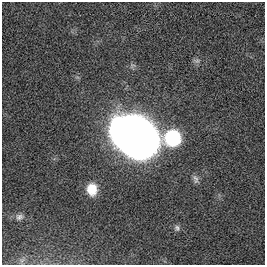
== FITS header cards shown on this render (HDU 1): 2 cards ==
NAXIS1  =                  263
NAXIS2  =                  263

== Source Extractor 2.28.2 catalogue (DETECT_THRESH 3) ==
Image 263 x 263 px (HDU 1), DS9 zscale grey, 1 PNG px = 1 image px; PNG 267 x 267 px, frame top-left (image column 1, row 263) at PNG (2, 2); no overlay
Background 0.00569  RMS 0.033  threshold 0.0996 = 3 sigma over >= 5 px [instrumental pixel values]
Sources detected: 8; all 8 listed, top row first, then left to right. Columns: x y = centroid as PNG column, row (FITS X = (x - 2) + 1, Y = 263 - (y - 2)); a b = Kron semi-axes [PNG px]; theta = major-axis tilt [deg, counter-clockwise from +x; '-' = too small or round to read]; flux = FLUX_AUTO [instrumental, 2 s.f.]
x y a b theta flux
196 61 10 6 -16 6.8
133 136 36 26 -35 2700
173 138 11 11 - 230
195 179 12 6 -74 8.2
92 189 13 10 -86 38
19 217 9 8 - 8.1
177 228 9 7 -77 6.4
22 260 7 4 19 5.2